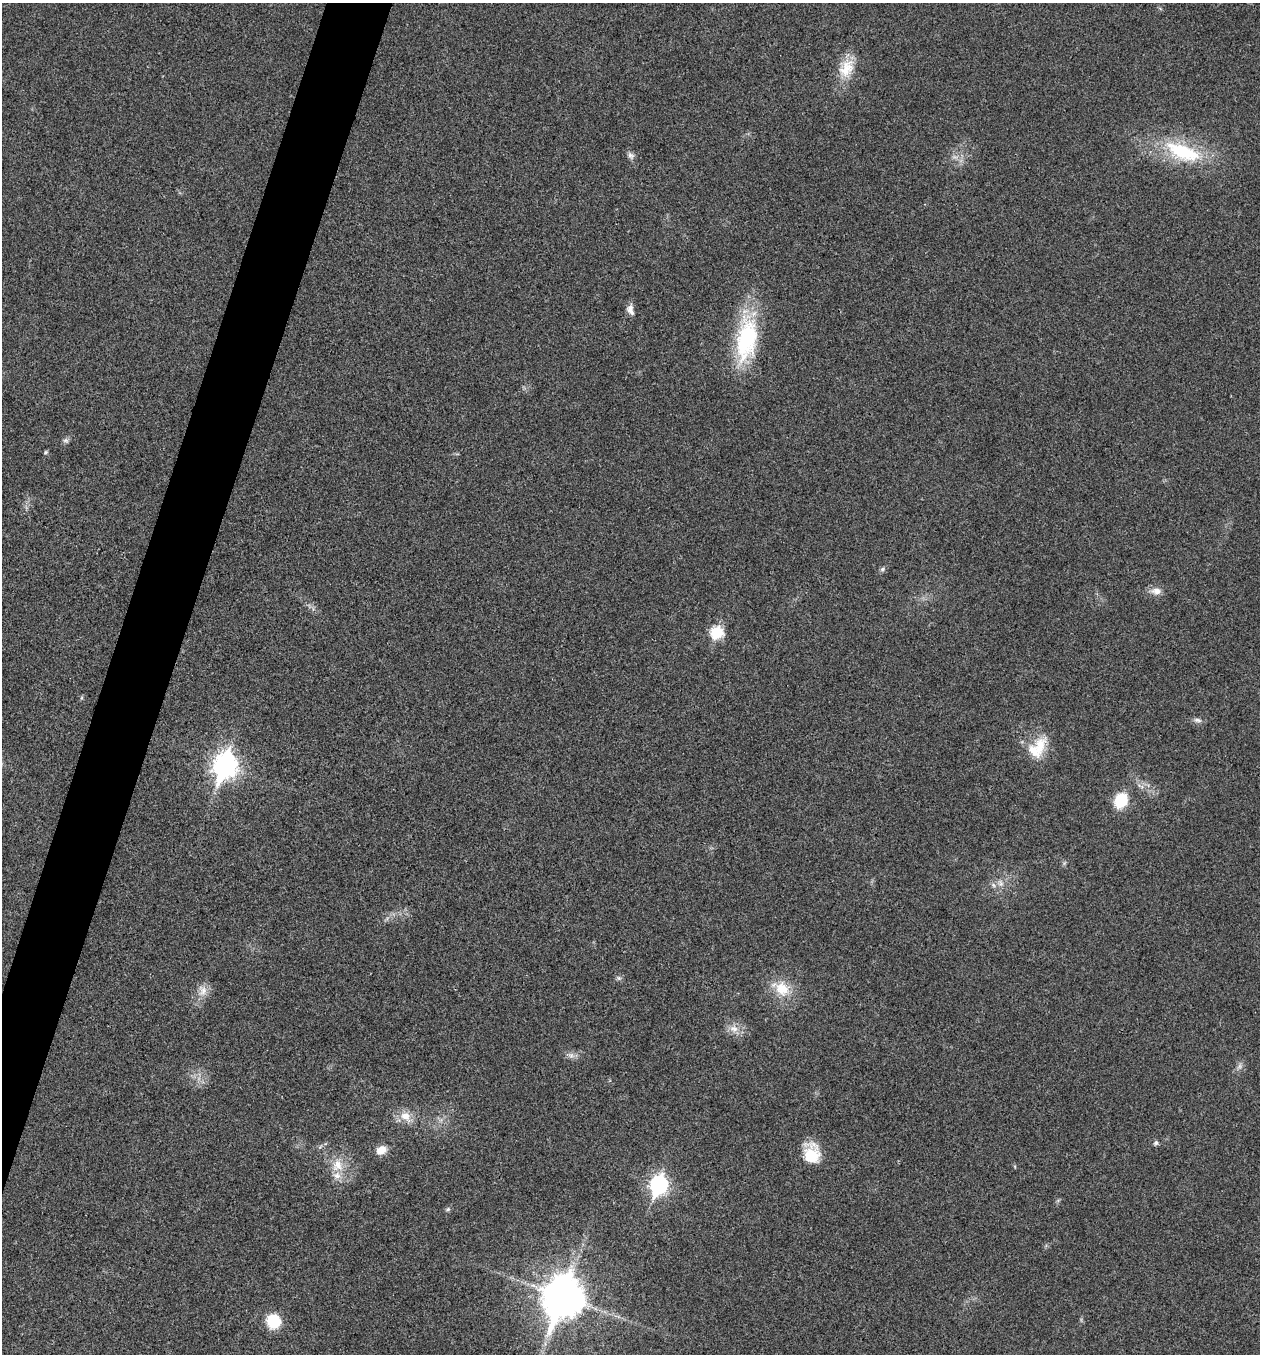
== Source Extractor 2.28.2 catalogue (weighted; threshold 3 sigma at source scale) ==
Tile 7 of 4 x 4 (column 3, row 2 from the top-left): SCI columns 2781-4038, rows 2707-4058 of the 5430 x 5417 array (HDU 1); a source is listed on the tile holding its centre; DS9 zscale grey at full resolution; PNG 1262 x 1356 px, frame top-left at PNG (2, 3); no overlay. Shown black and unused: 4% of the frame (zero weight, under 3 of 4 exposures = <1% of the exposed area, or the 3 px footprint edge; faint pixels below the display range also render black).
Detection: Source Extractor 2.28.2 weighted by HDU 2 'WHT'; one run over the whole footprint, this tile lists its part. Background 0.0205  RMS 0.0057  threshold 0.0256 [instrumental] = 3 sigma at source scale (4.5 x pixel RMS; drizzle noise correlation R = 1.50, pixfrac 1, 0.05/0.05 arcsec/px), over >= 5 px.
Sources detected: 33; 3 inside a brighter listed object's ellipse — not listed separately; the other 30 listed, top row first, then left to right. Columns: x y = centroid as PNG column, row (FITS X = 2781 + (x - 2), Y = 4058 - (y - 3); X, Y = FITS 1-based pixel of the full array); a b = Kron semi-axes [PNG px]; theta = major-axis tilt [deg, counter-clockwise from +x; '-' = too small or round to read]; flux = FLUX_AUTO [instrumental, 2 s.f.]
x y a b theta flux
846 68 28 17 60 14
1183 152 51 20 -21 40
630 155 9 7 -42 2
630 310 13 7 -70 3.4
746 339 56 25 80 54
65 440 8 6 0 1.4
46 452 5 5 - 0.74
882 569 7 5 22 1.2
1156 591 13 9 -1 4.1
717 632 7 6 - 44
1198 720 11 6 -7 2
1039 747 32 14 73 14
225 765 11 8 72 430
1121 800 14 11 65 23
993 885 6 6 - 1.4
619 978 6 5 - 1.2
782 989 19 16 -52 13
203 991 15 10 58 5.3
734 1029 14 9 -16 4.9
571 1056 8 7 - 2.1
1240 1066 7 4 72 1.4
405 1116 14 12 -21 7
1156 1143 7 5 36 1.2
381 1150 12 9 30 6
812 1154 23 16 -71 15
337 1165 18 14 74 9.5
659 1185 9 7 72 180
448 1209 6 4 44 0.85
563 1297 16 12 71 1400
274 1321 14 14 - 18